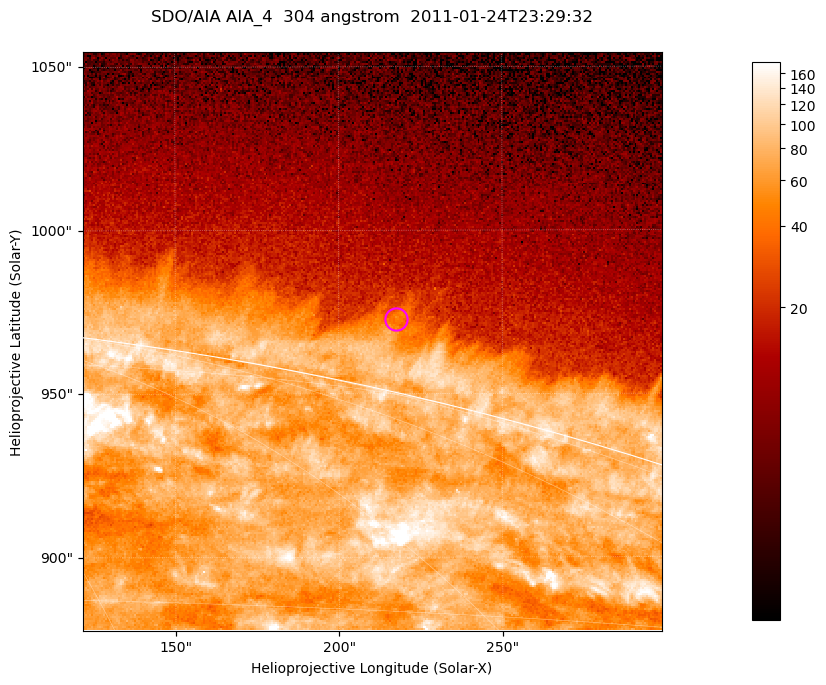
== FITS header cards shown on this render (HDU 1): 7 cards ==
TELESCOP= 'SDO/AIA '           / For AIA: SDO/AIA
INSTRUME= 'AIA_4   '           / For AIA: AIA_ATA1, AIA_ATA2, AIA_ATA3 or AIA_AT
WAVELNTH=                  304 / [angstrom] Wavelength
WAVEUNIT= 'angstrom'           / Wavelength unit: angstrom
DATE-OBS= '2011-01-24T23:29:32.125' / [ISO] Date when observation started; ISO 8
CTYPE1  = 'HPLN-TAN'           / CTYPE1; Typically HPLN
CTYPE2  = 'HPLT-TAN'           / CTYPE2; Typically HPLT

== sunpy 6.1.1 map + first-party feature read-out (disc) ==
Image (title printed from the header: SDO/AIA AIA_4  304 angstrom  2011-01-24T23:29:32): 295 x 295 px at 0.6 arcsec/px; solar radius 975 arcsec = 1624 px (partial field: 0.4% of the solar disc is inside the frame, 41% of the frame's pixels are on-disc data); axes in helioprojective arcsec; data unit not stated in the header (colour bar unlabelled)
Orientation: roll -0.132 deg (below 1 deg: not rotated)
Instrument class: DISC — disc imager (sunpy class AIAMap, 304 A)
Bright regions (active regions / flare kernels): reference = the on-disc median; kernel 3 px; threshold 5 sigma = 108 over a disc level ~74.3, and >= 1.15x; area >= 87 px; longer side >= 4 px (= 2.4 arcsec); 0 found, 0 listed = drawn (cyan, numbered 1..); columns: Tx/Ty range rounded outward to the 2 arcsec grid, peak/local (2 s.f.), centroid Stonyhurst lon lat
Off-limb structures (1.02-1.3 R_sun): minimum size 43 px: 6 found; the strongest spans PA ~345..350 deg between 1.02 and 1.03 R_sun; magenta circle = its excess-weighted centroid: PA ~345 deg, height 1.02 R_sun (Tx ~218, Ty ~972 arcsec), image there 2.1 x the reference